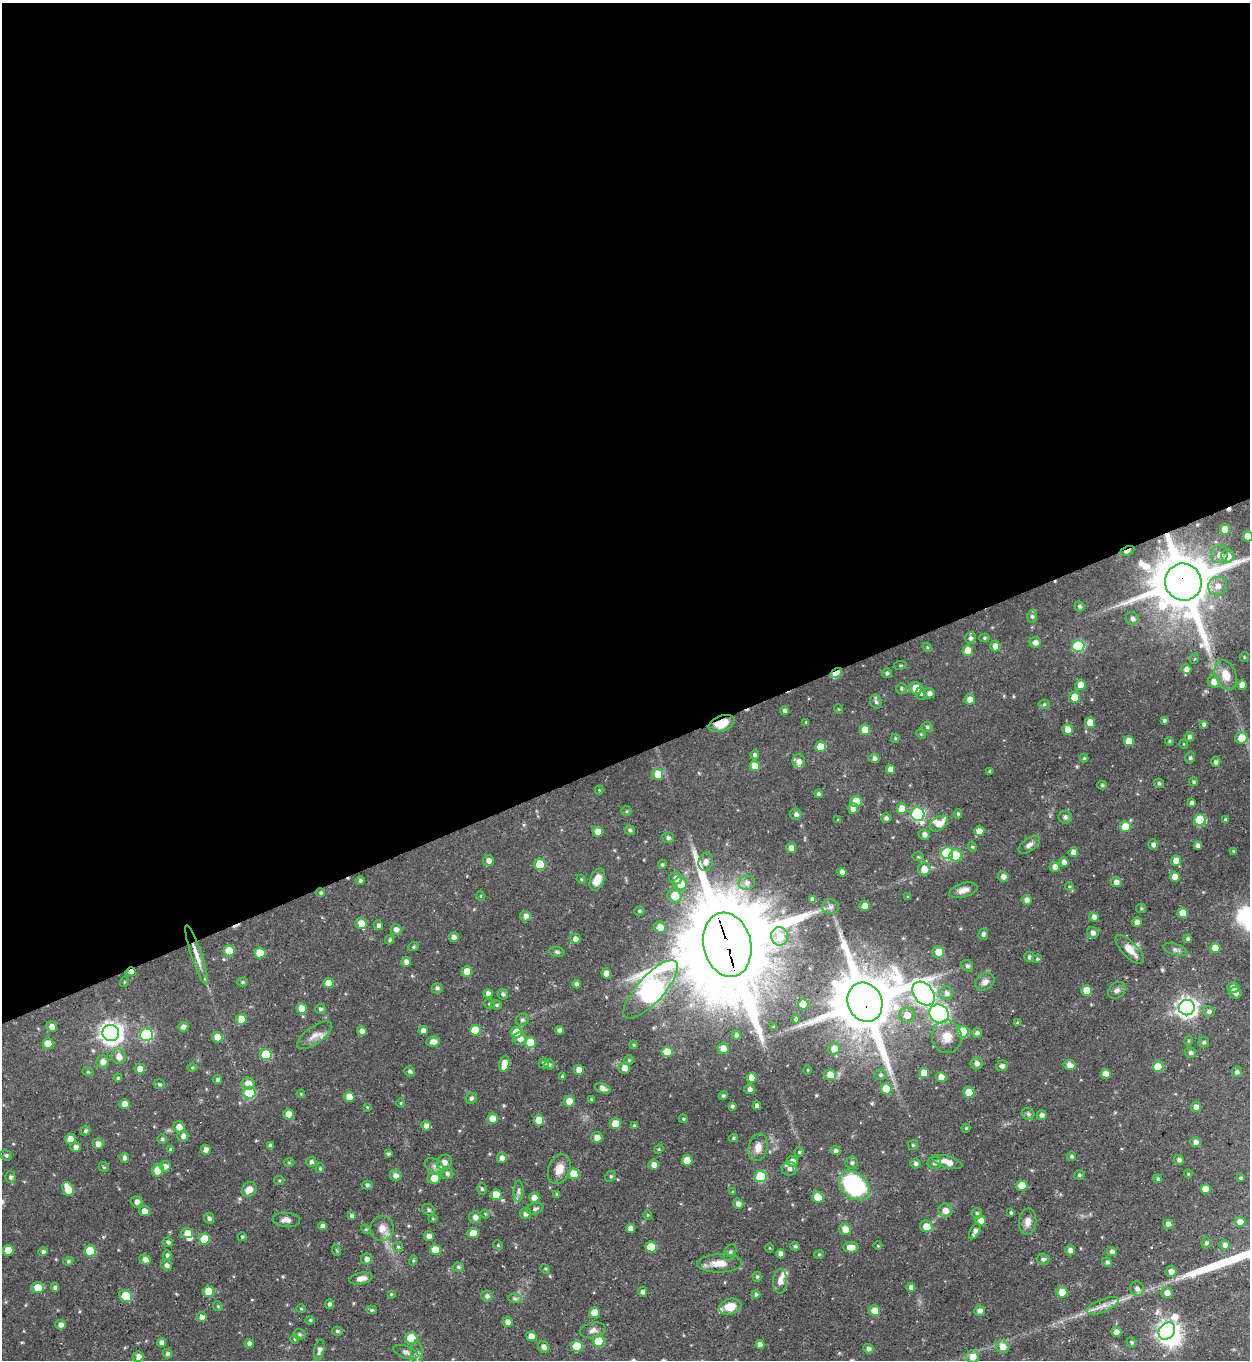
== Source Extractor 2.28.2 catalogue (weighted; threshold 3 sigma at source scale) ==
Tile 2 of 4 x 4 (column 2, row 1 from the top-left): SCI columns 1524-2771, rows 4073-5430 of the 5415 x 5430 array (HDU 1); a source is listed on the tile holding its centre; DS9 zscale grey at full resolution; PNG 1252 x 1362 px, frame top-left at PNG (2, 3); each listed source drawn as its Kron ellipse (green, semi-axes under 4 px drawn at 4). Shown black and unused: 56% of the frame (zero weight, under 3 of 5 exposures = <1% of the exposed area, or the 3 px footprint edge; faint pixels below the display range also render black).
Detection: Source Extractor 2.28.2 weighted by HDU 2 'WHT'; one run over the whole footprint, this tile lists its part. Background 0.0433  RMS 0.004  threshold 0.0181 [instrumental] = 3 sigma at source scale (4.5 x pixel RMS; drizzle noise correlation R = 1.50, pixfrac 1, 0.05/0.05 arcsec/px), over >= 5 px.
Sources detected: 466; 2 inside a brighter object's white glare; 2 cosmic-ray / hot-pixel residue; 1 long thin detection or spike segment (spike, bleed or trail) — neither listed nor drawn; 6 inside a brighter listed object's ellipse — not listed separately; the other 455 listed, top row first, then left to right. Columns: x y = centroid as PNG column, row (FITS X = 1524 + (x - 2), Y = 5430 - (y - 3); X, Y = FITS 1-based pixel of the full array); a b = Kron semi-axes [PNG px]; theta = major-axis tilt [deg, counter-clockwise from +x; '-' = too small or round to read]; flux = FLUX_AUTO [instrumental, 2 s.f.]
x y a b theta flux
1225 529 5 5 - 6.8
1248 536 5 5 - 5.2
1127 551 8 3 22 2.4
1219 554 9 8 - 2.6
1228 556 6 6 - 3.8
1183 582 19 18 - 2600
1218 586 10 9 - 3.5
1079 606 5 4 - 0.71
1032 617 6 5 - 0.84
1132 619 7 6 - 1.6
970 638 5 5 - 1.1
984 638 5 4 - 0.61
1035 643 6 5 - 1.9
995 646 5 5 - 2.7
1078 646 6 6 - 32
927 647 5 4 - 0.44
968 651 5 5 - 6.2
1244 657 5 4 - 0.5
1194 659 5 3 - 0.43
900 665 6 3 8 0.46
1186 669 5 5 - 2.1
836 673 6 4 28 7.6
887 673 5 5 - 0.91
1226 675 15 10 -69 6.2
1214 682 6 6 - 3.9
1080 685 5 5 - 3.9
1242 685 5 5 - 3.9
901 688 5 5 - 0.65
916 688 6 6 - 6
929 693 5 5 - 1.6
921 694 6 5 - 0.75
1074 697 5 5 - 7.8
970 699 5 5 - 3.2
876 702 7 5 -74 1.1
1044 704 5 5 - 0.61
838 709 5 3 - 0.33
784 710 4 4 - 1.1
1164 720 4 3 - 0.8
806 722 3 3 - 0.4
1090 722 5 5 - 5.8
722 724 13 7 21 6.1
1204 724 4 4 - 0.97
927 727 5 5 - 0.77
1067 729 5 5 - 3.4
865 730 5 5 - 6.4
921 734 5 4 - 0.42
1189 737 5 4 - 1.3
895 738 5 4 - 0.49
1241 738 6 6 - 6.2
1129 741 5 5 - 5.8
1169 741 4 4 - 0.55
1184 744 5 3 - 0.29
820 747 5 5 - 5.7
755 755 4 4 - 0.97
874 758 5 4 - 1.4
1084 758 4 4 - 0.51
1190 758 6 4 74 0.77
799 761 7 6 - 2
1216 762 5 4 - 1.2
755 766 5 5 - 5
890 769 4 4 - 2.5
990 771 3 3 - 0.53
658 774 6 5 - 6.6
1194 782 4 4 - 0.68
1159 783 5 4 - 0.79
1102 785 4 4 - 0.63
599 790 4 4 - 0.36
818 794 4 4 - 0.99
856 801 5 5 - 7.6
1192 803 4 4 - 1.6
853 809 5 5 - 3.6
902 809 5 5 - 5.8
626 811 5 5 - 0.54
796 814 6 5 - 1.2
918 814 7 6 - 57
958 814 4 4 - 0.53
1065 817 7 6 - 0.89
886 818 5 4 - 1.1
838 820 4 3 - 0.34
1200 820 6 5 - 25
1225 820 4 4 - 0.78
939 824 10 6 35 4.5
1125 827 5 5 - 9.7
630 830 5 4 - 0.79
979 831 5 5 - 3.9
598 832 5 5 - 5.3
924 834 5 5 - 1.7
668 838 6 5 - 1.1
1153 844 5 5 - 1.4
1029 845 12 6 35 1.7
1198 846 4 4 - 1.8
972 847 5 4 - 0.55
791 848 5 5 - 2.3
1234 851 4 3 - 0.45
1073 852 5 4 - 2.3
947 853 6 6 - 36
956 855 6 6 - 8.1
918 857 6 4 -1 0.48
488 861 5 5 - 1.7
1176 861 5 5 - 4.6
706 862 9 7 74 2
1064 862 5 4 - 2
540 864 6 5 - 14
662 865 4 4 - 0.66
1055 867 5 5 - 2.6
924 869 6 6 - 3.9
842 872 4 4 - 2
1003 876 5 5 - 1.8
1175 877 5 5 - 4.3
676 878 6 6 - 2.4
581 879 5 4 - 0.44
597 879 11 7 69 4.3
360 881 4 4 - 0.95
1116 882 5 5 - 2.1
747 883 8 7 - 1.6
681 884 6 6 - 6.5
1069 886 4 4 - 0.4
963 890 15 7 17 2.6
321 893 4 4 - 0.74
481 896 5 3 - 0.31
674 896 7 7 - 6.5
908 897 3 3 - 0.49
813 900 4 4 - 1.4
1026 900 5 5 - 1.8
865 906 5 5 - 2.8
830 907 8 7 - 1.4
1141 908 5 4 - 0.49
639 911 5 4 - 0.6
1183 913 5 5 - 6
525 916 5 5 - 2
1094 917 5 4 - 2
1137 922 5 4 - 1.8
361 923 6 5 - 4.8
378 925 5 4 - 1.1
660 927 6 5 - 4.3
396 929 5 5 - 2
1093 933 6 5 - 1.5
983 934 5 5 - 0.94
780 936 9 8 - 4.3
454 937 5 5 - 1.7
390 939 5 4 - 0.77
575 939 5 5 - 1.7
1188 939 4 4 - 0.89
727 945 32 24 -77 7200
414 947 5 4 - 0.58
1215 948 5 5 - 5.4
1130 949 18 7 -45 5.2
1175 949 12 5 -17 1.3
229 951 5 5 - 9
557 952 8 5 -10 0.81
938 952 6 5 - 4.6
260 953 5 5 - 8.2
197 955 31 5 -72 5
1029 957 5 5 - 0.86
1037 959 4 4 - 0.43
406 962 5 4 - 1.9
967 966 6 5 - 0.77
131 972 5 4 - 2.8
467 972 5 5 - 6.2
606 973 5 5 - 4
124 982 5 3 - 0.37
242 982 5 4 - 0.66
985 982 10 8 34 1.9
329 983 5 5 - 4.8
577 984 4 4 - 1.3
437 988 5 5 - 1
1233 988 5 5 - 2.5
651 989 37 13 48 320
1086 990 5 5 - 7
1117 990 9 7 39 1.5
488 993 4 4 - 2
946 993 7 6 - 1.6
1236 993 6 5 - 1.8
503 994 5 5 - 0.91
924 994 13 9 -49 200
865 1002 20 17 -67 2900
489 1004 5 5 - 0.57
803 1004 5 5 - 7.1
497 1005 5 4 - 0.68
302 1008 5 5 - 5.3
1187 1008 8 7 - 200
320 1009 5 5 - 0.85
1209 1011 6 5 - 1.1
939 1014 10 9 - 78
907 1015 8 7 - 4.1
241 1019 5 5 - 6.6
796 1019 4 4 - 0.88
522 1020 6 6 - 0.88
1018 1023 4 4 - 0.63
52 1027 5 5 - 2.4
183 1027 5 4 - 1.6
774 1027 4 3 - 0.52
475 1030 5 5 - 8.7
559 1030 4 4 - 1.6
362 1031 5 4 - 2
423 1031 4 4 - 2.4
516 1032 6 5 - 7.3
963 1032 6 5 - 18
111 1033 8 8 - 270
977 1033 5 4 - 1.2
146 1035 6 6 - 45
315 1035 20 8 36 3.5
736 1035 5 4 - 1
217 1037 5 5 - 5.1
947 1037 16 15 - 6.4
520 1039 7 6 - 2.5
1188 1041 5 3 - 0.48
433 1042 7 5 10 2.6
530 1042 6 5 - 7.4
1204 1042 5 5 - 0.86
48 1044 5 5 - 6.2
634 1045 4 4 - 0.57
723 1048 5 5 - 3.2
834 1049 6 6 - 3.2
667 1052 5 5 - 6.7
1191 1053 5 5 - 0.91
266 1055 6 5 - 17
119 1057 7 7 - 3
629 1060 5 5 - 0.59
103 1062 6 6 - 2.3
544 1063 5 5 - 0.9
977 1063 6 6 - 1.8
504 1064 8 5 76 4.6
549 1065 5 5 - 0.75
1070 1065 6 5 - 2.9
1002 1066 6 5 - 1.1
1158 1067 5 5 - 7.5
192 1068 5 3 - 0.41
624 1068 6 5 - 2.8
140 1069 5 5 - 3.1
579 1070 5 5 - 3.5
808 1070 4 3 - 0.3
409 1071 5 5 - 0.93
88 1072 6 3 -17 0.38
1237 1072 5 5 - 1.1
924 1073 5 5 - 4.7
1106 1074 5 4 - 3.4
830 1075 6 5 - 4.1
880 1075 6 5 - 0.73
562 1076 4 4 - 0.65
941 1077 5 5 - 4.1
118 1078 4 4 - 0.6
751 1078 5 5 - 3.5
217 1080 4 4 - 0.83
159 1084 5 5 - 0.67
248 1084 6 6 - 4.4
603 1088 8 4 -22 2
749 1089 5 5 - 1.5
886 1089 5 5 - 9
969 1092 5 5 - 7.5
249 1093 6 6 - 26
301 1094 4 4 - 0.44
723 1096 5 4 - 0.61
349 1097 5 5 - 4.8
471 1098 6 5 - 0.86
591 1100 4 4 - 0.5
569 1101 5 5 - 4.2
401 1103 4 4 - 0.41
124 1104 5 5 - 3.5
732 1106 3 3 - 0.75
757 1106 4 4 - 1.8
367 1107 4 3 - 0.32
1196 1107 5 5 - 2.1
289 1114 5 5 - 4.2
1028 1114 6 5 - 0.97
1042 1115 5 4 - 1.4
493 1119 5 5 - 4.9
683 1119 4 3 - 0.47
539 1120 5 5 - 6
615 1124 5 5 - 8.4
634 1125 4 3 - 0.46
426 1126 5 5 - 1.8
179 1127 6 5 - 3.3
966 1128 4 4 - 0.43
85 1131 5 4 - 0.86
183 1136 5 5 - 1.6
597 1137 5 5 - 2.8
733 1138 4 3 - 0.52
70 1139 5 5 - 3.4
162 1139 4 4 - 0.66
1196 1142 5 5 - 1.6
98 1144 5 5 - 2
913 1145 5 5 - 0.58
270 1146 4 4 - 1.3
75 1147 5 5 - 1.9
758 1147 13 9 75 3.2
170 1149 4 4 - 0.69
659 1149 5 4 - 0.43
206 1150 5 4 - 2.7
835 1151 5 4 - 1.3
799 1152 5 5 - 0.54
388 1153 4 3 - 0.7
6 1155 6 5 - 0.8
1071 1156 4 4 - 0.8
124 1158 5 4 - 1.4
502 1158 5 5 - 1.7
687 1160 5 5 - 7.4
1179 1160 5 5 - 1.2
792 1161 6 5 - 2.2
289 1162 5 3 - 0.42
311 1162 5 5 - 0.98
444 1162 8 7 - 2.8
947 1162 15 6 -16 4.1
852 1163 6 6 - 0.92
934 1163 7 6 - 0.98
915 1164 5 5 - 1
654 1165 5 5 - 2.3
165 1166 5 5 - 1.9
435 1166 11 6 -31 1.7
104 1167 5 4 - 0.51
320 1168 5 4 - 0.56
559 1169 15 11 68 4.1
789 1169 8 7 - 1.7
158 1170 6 5 - 7.9
447 1173 6 5 - 1.1
574 1174 5 5 - 6.9
1188 1174 4 4 - 0.48
396 1175 6 5 - 1.9
1079 1175 5 4 - 0.66
611 1176 6 5 - 0.66
761 1176 6 5 - 21
10 1177 5 5 - 0.9
434 1178 6 6 - 4.3
1241 1178 3 3 - 0.58
1158 1179 4 4 - 0.79
279 1180 5 4 - 0.49
367 1185 5 4 - 0.71
855 1186 17 12 -42 43
1022 1186 5 5 - 6.8
68 1189 7 5 -61 7.8
249 1189 8 6 43 3.2
482 1189 6 4 -74 0.66
1206 1189 5 5 - 5.3
518 1191 10 5 86 1.1
733 1192 4 3 - 0.41
557 1194 4 4 - 0.67
496 1195 5 5 - 6.7
818 1197 6 5 - 9.1
534 1198 5 5 - 2.9
137 1202 6 5 - 1.4
738 1204 5 5 - 1.8
535 1209 8 5 16 1.1
429 1210 7 5 -34 0.75
945 1210 7 7 - 2.7
144 1211 5 5 - 2.8
525 1213 5 5 - 1.5
977 1213 5 5 - 0.77
1011 1213 4 3 - 0.74
485 1214 4 4 - 0.41
648 1215 4 4 - 0.43
352 1216 4 4 - 1.1
475 1217 6 6 - 2
209 1218 5 5 - 0.9
433 1219 5 3 - 0.36
286 1220 14 7 -5 2.1
980 1220 5 5 - 3.1
1028 1222 13 8 84 3
1240 1222 5 5 - 2.5
1168 1224 5 4 - 1.8
323 1226 4 4 - 1.8
926 1226 6 6 - 4.2
382 1228 12 11 - 3.8
631 1228 4 4 - 2.2
366 1229 5 4 - 0.48
845 1229 6 5 - 4.3
975 1231 9 4 61 1.6
187 1233 6 5 - 3.9
473 1233 5 5 - 6
429 1236 5 4 - 2.3
242 1237 4 4 - 0.65
204 1239 5 5 - 9.1
168 1242 5 5 - 0.93
1206 1243 5 5 - 0.86
498 1245 5 4 - 0.5
1225 1245 5 5 - 1.6
795 1246 4 4 - 0.66
878 1246 4 3 - 0.3
398 1247 5 5 - 0.56
651 1247 5 5 - 9
851 1247 8 5 1 3.7
769 1248 4 3 - 0.33
8 1250 5 5 - 6.7
336 1250 6 3 -70 0.41
435 1250 5 5 - 6.4
1070 1250 5 5 - 1.9
90 1251 6 5 - 14
43 1252 4 4 - 0.97
730 1252 9 5 63 0.98
1112 1252 5 4 - 1.3
781 1254 4 4 - 1.8
819 1254 5 4 - 0.47
167 1255 5 4 - 0.77
145 1259 6 4 -23 2
367 1259 5 5 - 1.7
1043 1259 6 5 - 0.9
413 1260 5 4 - 0.57
68 1261 5 4 - 0.53
1107 1262 5 4 - 0.85
720 1263 22 9 1 5.4
167 1265 5 5 - 1.3
458 1267 5 4 - 0.71
545 1269 5 4 - 0.49
1171 1271 5 5 - 2.6
757 1277 5 4 - 0.59
361 1278 12 6 11 2.6
780 1281 12 7 86 2.3
38 1287 6 5 - 6.3
55 1287 4 4 - 1.1
911 1287 4 4 - 1.6
1137 1289 7 6 - 1.8
209 1291 5 5 - 8.2
642 1292 5 4 - 1
1062 1292 5 5 - 8.1
1167 1293 6 5 - 2.3
391 1294 3 3 - 0.4
756 1294 4 4 - 0.8
126 1296 7 5 -42 15
487 1296 6 5 - 1.1
515 1299 7 4 -1 0.81
329 1304 5 4 - 1.1
218 1306 5 4 - 0.52
1103 1306 17 6 22 3.2
730 1307 11 8 14 5.5
301 1309 4 4 - 0.48
372 1310 5 4 - 0.68
875 1311 5 5 - 5.5
980 1311 5 5 - 1.8
595 1313 5 5 - 6.4
202 1317 5 5 - 1.8
310 1320 5 4 - 0.52
508 1322 5 4 - 2.3
61 1325 5 5 - 2
593 1330 13 7 12 2
337 1331 5 4 - 0.61
1167 1331 9 7 49 210
1116 1332 5 4 - 2.1
300 1334 6 5 - 0.74
531 1336 5 4 - 4.1
411 1338 6 5 - 15
295 1339 4 4 - 0.46
599 1341 6 5 - 13
1131 1342 5 4 - 0.68
162 1343 4 4 - 1.8
249 1343 4 4 - 1.5
760 1344 4 4 - 1.8
577 1346 6 5 - 13
544 1347 6 5 - 1.9
1003 1347 7 6 - 3.7
868 1349 5 4 - 1.3
319 1350 10 5 78 1.7
406 1352 13 6 -19 1.5
167 1354 5 4 - 0.87
417 1354 14 6 -85 2
138 1357 5 5 - 2.8
973 1357 6 6 - 3.6
Overlapping masked pixels (flux is a lower limit): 8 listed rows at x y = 1127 551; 1183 582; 836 673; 722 724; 727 945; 197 955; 131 972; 865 1002
Isophote crosses this tile's border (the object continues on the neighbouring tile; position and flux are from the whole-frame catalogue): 2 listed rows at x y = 1248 536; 1183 582